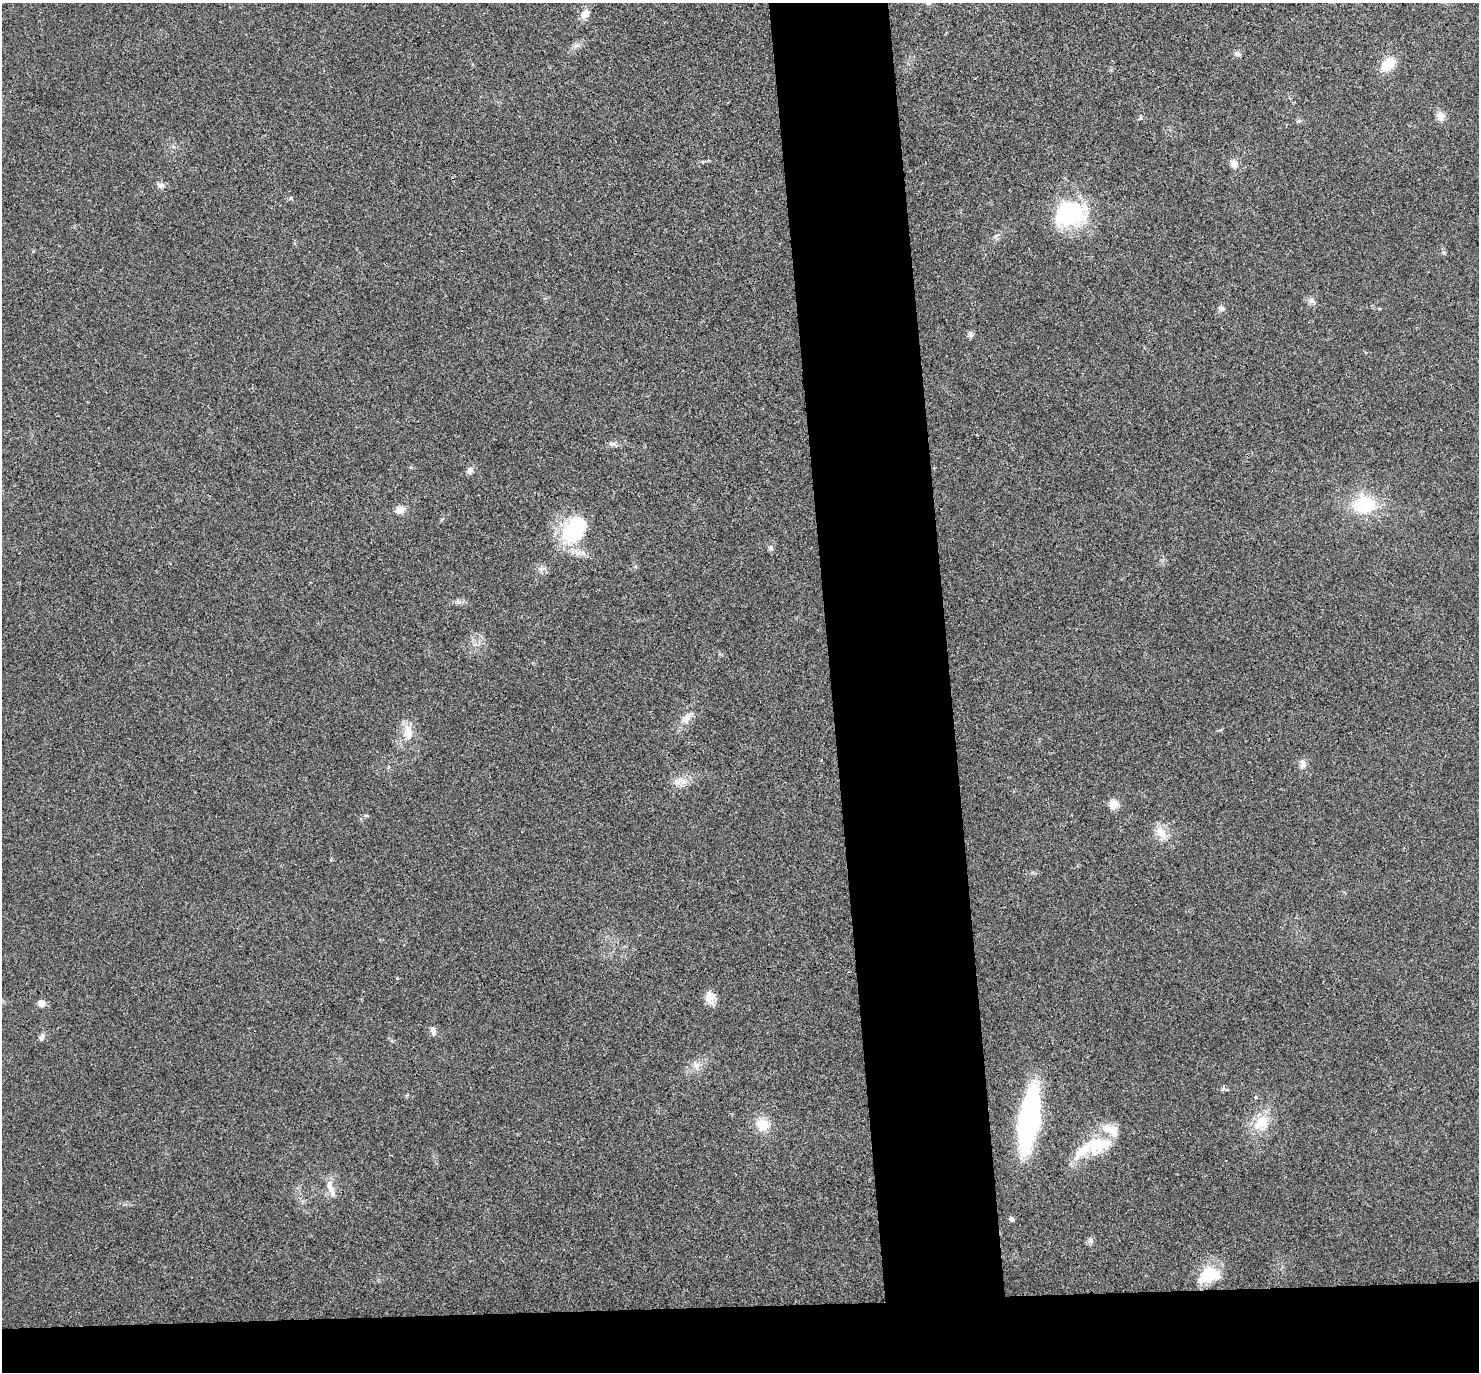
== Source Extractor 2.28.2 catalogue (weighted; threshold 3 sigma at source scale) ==
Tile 8 of 3 x 3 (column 2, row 3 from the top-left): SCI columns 1533-3009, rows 137-1506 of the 4544 x 4475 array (HDU 1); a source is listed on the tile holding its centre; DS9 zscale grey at full resolution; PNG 1481 x 1374 px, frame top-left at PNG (2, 3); no overlay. Shown black and unused: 13% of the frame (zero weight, under 3 of 4 exposures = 6% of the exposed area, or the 3 px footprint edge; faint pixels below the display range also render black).
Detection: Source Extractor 2.28.2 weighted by HDU 2 'WHT'; one run over the whole footprint, this tile lists its part. Background 0.0216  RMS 0.0058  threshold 0.0262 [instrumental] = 3 sigma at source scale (4.5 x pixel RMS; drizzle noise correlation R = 1.50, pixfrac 1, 0.05/0.05 arcsec/px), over >= 5 px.
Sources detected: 40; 3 inside a brighter listed object's ellipse — not listed separately; the other 37 listed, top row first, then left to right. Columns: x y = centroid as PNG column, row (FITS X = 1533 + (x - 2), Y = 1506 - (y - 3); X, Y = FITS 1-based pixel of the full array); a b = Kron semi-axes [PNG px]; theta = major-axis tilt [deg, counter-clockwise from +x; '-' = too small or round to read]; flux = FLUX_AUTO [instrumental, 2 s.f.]
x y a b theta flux
585 14 12 9 53 4.4
1237 54 8 6 -19 1.6
1388 64 14 10 43 13
1441 117 11 8 -88 3.7
1234 163 10 8 -68 3.9
160 185 9 7 1 2
1070 213 35 28 8 46
1444 253 6 4 -18 0.87
1311 301 8 6 53 1.8
1221 308 7 6 - 1.6
971 335 6 6 - 1.3
612 444 9 4 -8 1.5
470 470 10 7 73 2.1
1364 505 22 18 7 27
400 510 11 9 33 3.7
575 529 36 23 59 34
770 548 7 6 - 1.4
686 718 16 8 57 4.5
408 732 19 11 -83 7.3
1303 764 10 8 -80 2.8
683 781 7 4 18 2
1113 804 12 10 -58 4.8
1161 833 20 10 -47 6.5
711 996 18 10 -41 4.9
41 1003 5 5 - 6.8
433 1031 11 6 -72 2.2
42 1037 8 6 59 1.9
696 1065 9 6 -75 2.6
1256 1097 5 4 - 0.64
1029 1119 44 14 81 150
1261 1122 23 14 43 11
762 1125 15 14 - 9.3
1094 1150 42 23 26 22
332 1193 14 6 -77 3.2
1011 1219 5 4 - 2
1091 1241 7 4 90 1.3
1210 1274 25 17 20 18
Unlisted compact peaks at least as high as the median listed source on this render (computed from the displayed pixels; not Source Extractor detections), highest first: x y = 291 198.